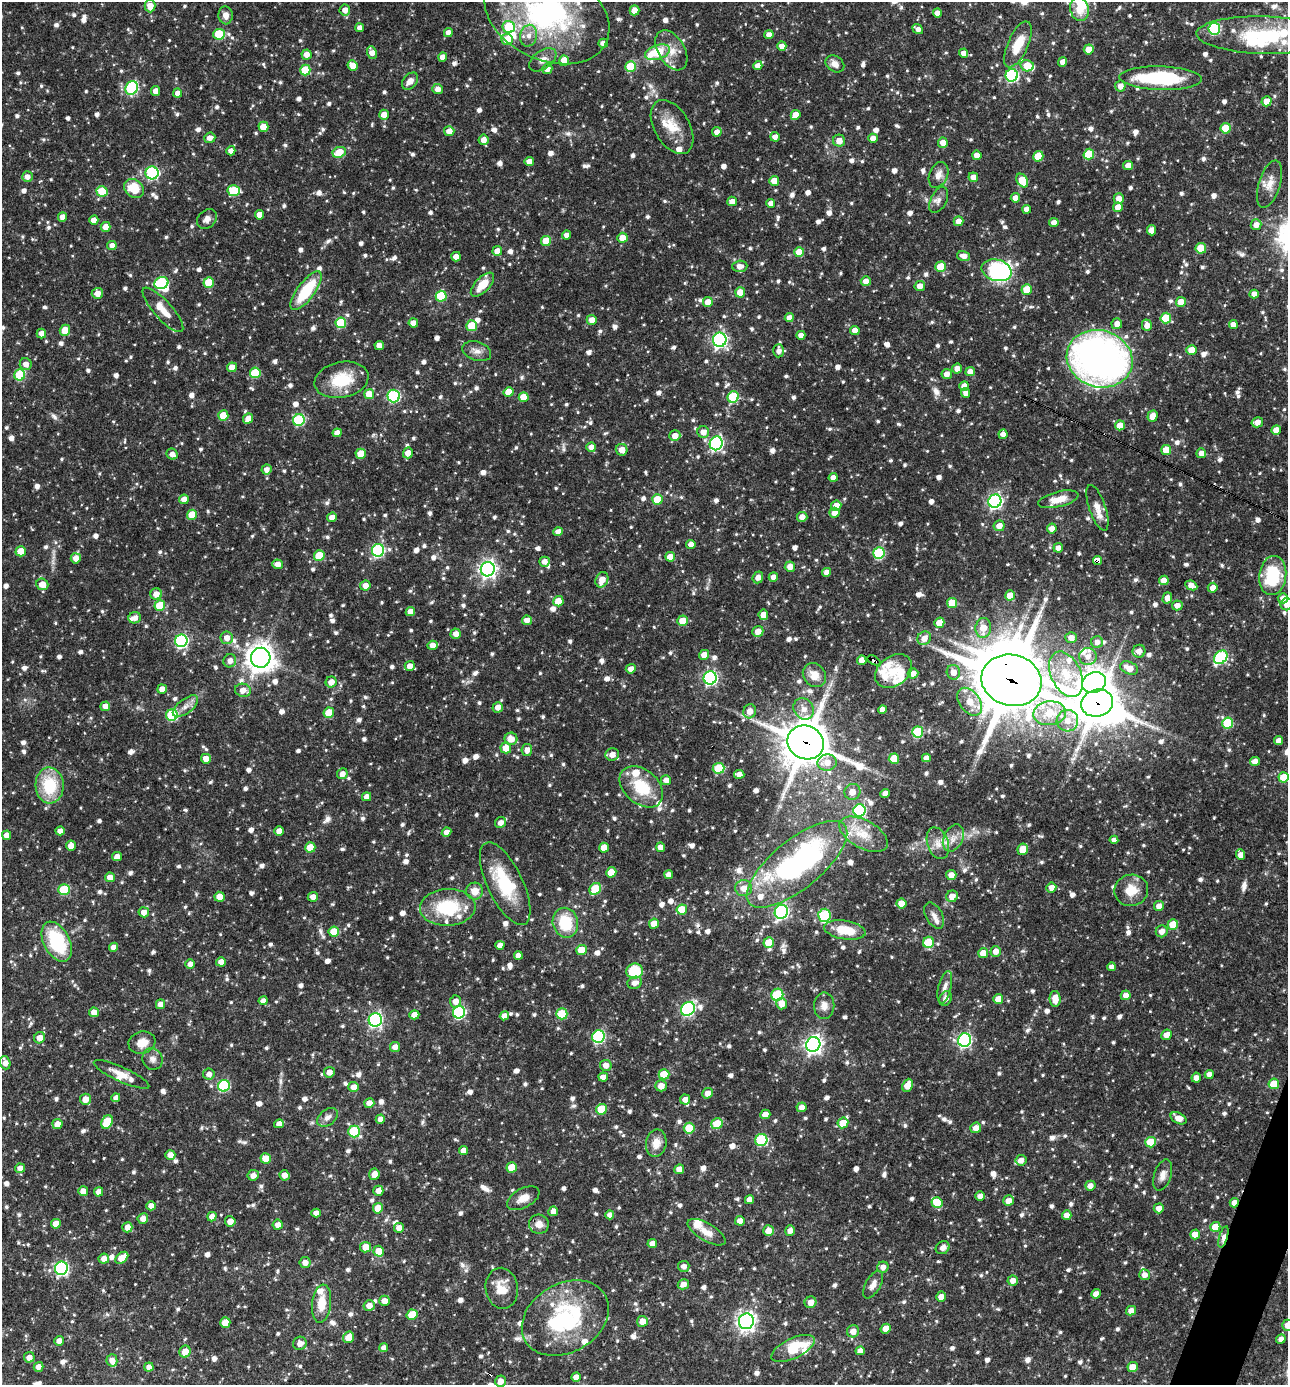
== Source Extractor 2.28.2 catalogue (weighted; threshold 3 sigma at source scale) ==
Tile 6 of 4 x 4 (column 2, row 2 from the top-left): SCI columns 1556-2841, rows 2768-4150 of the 5550 x 5536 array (HDU 1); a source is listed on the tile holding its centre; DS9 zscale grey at full resolution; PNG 1290 x 1387 px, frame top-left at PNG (2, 2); each listed source drawn as its Kron ellipse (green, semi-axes under 4 px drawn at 4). Shown black and unused: <1% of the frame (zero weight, under 3 of 4 exposures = <1% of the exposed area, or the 3 px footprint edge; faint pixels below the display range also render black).
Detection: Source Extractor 2.28.2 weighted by HDU 2 'WHT'; one run over the whole footprint, this tile lists its part. Background 0.0649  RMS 0.0036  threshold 0.016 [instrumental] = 3 sigma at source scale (4.5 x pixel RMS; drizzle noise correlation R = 1.50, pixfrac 1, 0.05/0.05 arcsec/px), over >= 5 px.
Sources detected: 1379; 7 inside a brighter object's white glare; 3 cosmic-ray / hot-pixel residue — neither listed nor drawn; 43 inside a brighter listed object's ellipse — not listed separately; of the other 1326, all 500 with FLUX_AUTO >= 2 (the completeness limit of this list) listed and drawn (826 fainter detections not listed), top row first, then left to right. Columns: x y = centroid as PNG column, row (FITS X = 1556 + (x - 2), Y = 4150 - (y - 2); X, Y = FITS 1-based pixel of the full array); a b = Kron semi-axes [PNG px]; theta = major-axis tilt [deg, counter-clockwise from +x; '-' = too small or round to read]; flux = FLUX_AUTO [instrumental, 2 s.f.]
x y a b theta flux
150 6 6 5 - 4.1
1079 9 12 9 -77 5.5
345 10 5 5 - 2.6
634 10 5 5 - 4.9
937 13 4 4 - 2.4
547 14 66 45 -26 82
226 15 9 7 -84 2.5
509 27 6 6 - 15
360 28 4 4 - 2.5
918 29 6 4 -38 2.1
1214 29 6 6 - 36
448 33 4 4 - 2.3
219 34 6 5 - 17
769 35 4 4 - 2.2
1263 35 67 18 -2 31
529 36 11 8 77 2.8
507 39 6 5 - 7.2
603 43 4 4 - 2.4
1018 44 25 10 65 9.2
782 46 4 4 - 2.5
1089 49 5 5 - 4.9
671 50 22 13 -59 5.8
372 52 6 5 - 2.4
657 52 13 7 18 14
964 53 4 4 - 2.3
306 55 5 5 - 2.8
443 57 4 4 - 2.8
543 60 15 9 36 2.9
564 61 5 5 - 5.3
1063 62 4 4 - 2.9
835 64 10 7 -34 2.4
353 65 5 5 - 4.1
758 66 5 4 - 3
1027 66 7 5 -14 7.9
631 67 5 5 - 16
547 69 5 5 - 2.8
305 70 5 5 - 12
1012 75 6 6 - 50
1161 78 41 12 -2 35
410 81 9 6 49 2.5
1120 86 5 5 - 2.5
132 88 7 6 - 42
438 89 5 5 - 2.4
156 91 5 4 - 3.2
178 93 4 4 - 2.8
1266 101 5 5 - 4.1
384 115 5 5 - 3.7
796 115 5 4 - 4.1
263 127 5 5 - 5.6
672 127 29 17 -59 8.9
1226 128 5 5 - 9.7
449 131 5 5 - 3
717 132 5 4 - 2.5
775 137 5 4 - 2.4
210 138 5 5 - 2
873 138 4 4 - 2.4
483 140 5 5 - 2.8
839 141 6 6 - 3
943 143 5 5 - 3.6
231 151 4 4 - 2.3
339 152 7 5 25 8.8
1089 154 5 5 - 12
977 155 4 4 - 3.1
1038 156 5 5 - 8.8
529 162 5 4 - 2.8
1128 165 5 4 - 3
152 173 6 6 - 43
938 175 13 9 67 2.8
27 177 5 5 - 2.1
973 177 5 4 - 2.7
1022 180 7 5 -58 8.4
774 181 5 5 - 4.4
1269 184 24 10 73 4.6
134 188 11 9 -42 8.5
102 191 5 5 - 12
234 191 6 5 - 16
1015 198 5 4 - 2.6
1119 199 5 5 - 2.9
939 200 14 8 63 2.1
732 201 5 5 - 2.4
771 203 4 4 - 2.5
1118 207 5 5 - 3.9
1027 209 4 4 - 2.2
260 215 4 4 - 3.8
62 217 4 4 - 2.8
207 219 11 8 45 2
94 220 4 4 - 2.9
959 221 5 4 - 3.1
1054 223 5 4 - 2.7
1256 225 5 5 - 2.6
105 227 5 5 - 3.3
1151 230 5 4 - 2.9
567 235 4 4 - 2.5
622 238 5 5 - 3.3
546 241 5 5 - 7.4
112 245 5 4 - 2.3
1201 248 5 5 - 11
497 251 5 4 - 3.5
799 252 5 5 - 5.9
964 256 7 4 -14 2.6
456 257 5 4 - 3.6
740 266 7 5 2 2.3
940 267 5 5 - 9.4
997 270 15 10 -15 59
866 281 5 5 - 2.4
209 282 5 5 - 9.9
161 283 7 6 - 34
482 285 15 7 46 6.4
920 286 5 5 - 2.6
1027 289 5 5 - 8.2
306 291 23 8 53 17
740 292 5 5 - 4.3
97 293 5 5 - 2.8
1254 294 4 4 - 2.5
441 296 5 5 - 19
708 302 5 5 - 3.5
1181 302 5 5 - 4.1
163 310 29 9 -48 5.5
789 317 5 4 - 2.4
1166 318 5 5 - 12
592 320 5 5 - 2.9
341 323 5 5 - 18
413 323 4 4 - 3.2
1117 324 5 5 - 2.5
1147 325 6 5 - 2.9
1233 325 4 4 - 2.4
472 326 5 5 - 11
65 330 5 5 - 5.5
855 331 4 4 - 3.5
41 333 5 5 - 2.6
801 335 4 4 - 2.2
720 340 7 7 - 84
379 345 4 4 - 2.5
1192 350 5 5 - 5.5
477 351 15 9 -18 2.5
779 351 6 5 - 2
1100 359 33 28 -17 170
26 364 6 6 - 2.6
232 367 5 4 - 4.1
957 368 5 5 - 2.3
970 372 5 4 - 2.9
255 373 5 5 - 16
947 374 5 5 - 2.6
20 375 5 5 - 19
342 380 27 17 12 14
964 386 5 4 - 3.1
509 392 5 5 - 7.2
966 393 5 4 - 2.4
369 394 5 5 - 6.2
394 396 6 6 - 37
524 397 5 5 - 5.6
733 397 6 5 - 21
223 415 5 5 - 8
1153 416 5 5 - 3.7
248 419 5 4 - 3.7
299 420 6 5 - 34
1257 422 6 5 - 2.8
1120 425 5 5 - 4.3
1276 430 5 4 - 3.6
703 432 6 6 - 3.2
337 433 4 4 - 2.7
1003 434 5 4 - 2.5
675 436 5 5 - 3
716 443 7 6 - 60
591 447 5 4 - 2.1
622 450 6 5 - 3.1
1166 450 5 5 - 7.2
408 453 5 5 - 3.1
1201 453 5 5 - 2.4
172 454 6 5 - 2.1
361 454 5 5 - 6.6
266 469 5 5 - 2.1
833 477 4 4 - 2.5
184 499 5 4 - 2.9
657 499 5 5 - 9.2
1058 499 20 7 14 5.2
995 501 7 6 - 81
836 506 5 5 - 4
1097 508 24 8 -71 3.9
834 513 5 5 - 2.7
192 515 5 5 - 9.2
332 517 5 4 - 2.9
802 517 5 5 - 2.5
999 526 5 5 - 2.8
1052 529 5 5 - 2.8
558 532 5 4 - 2.9
691 544 4 4 - 2.4
1058 548 5 4 - 2.3
378 550 6 6 - 49
21 551 5 5 - 7.3
879 553 6 5 - 29
319 555 5 5 - 11
670 557 5 5 - 4.6
76 558 5 5 - 2.7
1097 560 5 4 - 2.6
544 562 5 5 - 2.1
277 564 5 5 - 2.8
790 567 5 5 - 2.9
488 569 7 7 - 150
826 572 4 4 - 2.3
1273 576 20 13 83 22
758 577 6 5 - 2.3
773 577 5 4 - 2.5
602 580 8 6 66 3.7
1164 580 5 4 - 3.5
42 584 6 5 - 4
365 585 5 5 - 2.8
1191 585 6 4 -25 2.9
1213 588 5 4 - 2.4
156 594 6 5 - 3.3
1010 595 5 5 - 6.3
1167 598 5 5 - 2.8
1283 598 5 5 - 2.5
558 601 5 5 - 6.4
952 603 5 5 - 5.7
1287 604 6 6 - 2.8
160 605 5 5 - 11
1177 605 5 5 - 2.2
410 612 5 4 - 3.3
763 615 5 5 - 3.1
135 618 6 5 - 2.4
527 620 5 5 - 2.3
682 621 5 5 - 5.8
939 623 5 5 - 4.5
983 628 10 8 84 5
758 631 6 5 - 3.1
456 634 5 5 - 2.7
227 638 6 6 - 2.6
924 638 7 6 - 3.1
1071 638 6 5 - 2.8
181 641 6 6 - 62
1097 642 6 6 - 2.1
433 645 5 4 - 2.8
1139 651 6 6 - 2.9
704 655 5 5 - 3.2
1088 656 9 8 - 2.9
1221 657 7 6 - 42
261 658 10 10 - 390
862 660 5 4 - 3.4
874 660 7 3 -29 4.2
230 661 7 6 - 2.3
410 666 5 5 - 2.5
1129 668 9 6 -25 4.6
631 669 5 4 - 2.4
894 671 20 14 36 6.5
953 672 7 6 - 3.1
913 673 5 5 - 2.9
1066 674 24 15 -64 11
814 675 13 11 -50 4.6
710 678 6 6 - 69
1011 680 30 25 -14 2000
331 682 5 5 - 3
1094 683 12 10 23 290
162 689 4 4 - 2.6
243 690 8 6 -12 3.3
970 702 15 10 -52 6.1
1097 703 16 13 16 1000
105 706 5 4 - 2.9
185 706 15 7 37 2.7
498 707 5 5 - 2.6
804 709 11 9 -54 3.4
882 709 4 4 - 2.3
750 711 7 6 - 3.3
329 713 5 5 - 7
1050 713 16 12 5 9
172 715 6 5 - 25
1067 721 11 11 - 4
1228 723 5 5 - 18
918 732 5 5 - 23
511 739 6 6 - 3.6
1279 741 4 4 - 2.4
806 742 18 16 -24 1400
506 748 5 5 - 4.8
527 750 6 5 - 2.6
612 754 7 6 - 2.9
926 758 4 4 - 2.3
206 759 5 5 - 3.3
894 759 5 5 - 7.7
1255 761 5 4 - 2.5
827 762 9 8 - 4.1
719 768 6 5 - 18
342 774 5 5 - 2.4
739 774 5 4 - 2.4
1284 777 5 5 - 8.8
666 780 5 5 - 2.7
50 785 18 14 -87 17
641 787 24 17 -41 14
852 792 8 8 - 2.9
885 793 5 4 - 2.5
367 797 4 4 - 2.4
859 811 6 6 - 44
500 822 6 5 - 2.5
60 831 4 4 - 2.4
279 831 5 4 - 3.6
447 832 5 4 - 2.4
864 834 27 14 -29 8.3
7 835 4 4 - 3.1
953 838 14 9 64 3.6
1114 840 4 4 - 2
938 843 16 10 -70 4
71 846 5 5 - 3
310 847 5 5 - 7.4
660 847 4 4 - 3
604 848 5 5 - 4.3
1023 849 6 5 - 6.1
1240 855 5 4 - 2.8
117 857 5 4 - 2.6
797 864 62 24 39 90
611 872 5 5 - 7.1
668 875 4 4 - 2.2
951 875 5 5 - 2.9
110 877 5 5 - 2.8
505 884 45 17 -64 21
1051 887 5 4 - 3
744 888 8 8 - 3.7
595 889 6 5 - 16
64 890 6 5 - 16
1131 890 17 15 10 7
475 891 8 8 - 4.3
952 896 6 5 - 3.3
219 897 5 5 - 5.2
313 897 5 5 - 2.3
901 904 5 5 - 5.4
1159 906 5 5 - 2.5
448 907 28 18 3 20
682 909 5 5 - 9.2
144 912 5 5 - 2.7
781 912 7 6 - 72
824 915 7 6 - 24
934 915 14 8 -60 2.1
565 923 15 12 -77 14
654 924 5 5 - 5.6
1173 924 5 5 - 8.9
845 930 21 9 -9 9.3
1162 931 6 5 - 2.7
334 932 5 5 - 7
57 942 21 13 -62 23
769 942 5 5 - 7.7
928 942 5 5 - 15
500 945 4 4 - 2.8
114 947 4 4 - 2.5
581 950 5 5 - 7.2
996 951 5 5 - 2.7
983 953 5 5 - 4.1
518 955 4 4 - 2.9
221 962 5 4 - 2.6
190 964 5 4 - 2.2
1111 967 4 4 - 2
635 971 8 7 - 12
635 983 7 6 - 2.4
945 987 16 6 76 2.1
777 995 6 5 - 27
1126 995 5 5 - 2.4
945 999 8 6 66 2.2
998 999 5 4 - 3.7
1055 999 8 5 -88 4.1
263 1001 4 4 - 2.3
455 1001 6 5 - 2.9
161 1004 5 4 - 2.9
782 1004 6 5 - 3.5
824 1006 13 10 89 2.7
688 1009 7 6 - 62
94 1012 5 4 - 3.4
459 1012 6 6 - 47
562 1014 5 5 - 15
414 1015 5 4 - 3
504 1016 4 4 - 2.4
375 1020 7 6 - 74
1166 1035 5 5 - 2.8
598 1037 6 6 - 46
40 1038 6 5 - 3
965 1040 7 6 - 67
142 1043 13 11 17 4.3
813 1044 7 7 - 150
395 1047 5 5 - 2.5
152 1059 11 10 - 2
5 1063 7 5 -71 2.9
606 1065 6 5 - 2.7
329 1072 5 5 - 2.5
121 1074 30 7 -24 4.7
209 1074 6 5 - 2.1
664 1074 5 5 - 9.1
1209 1074 4 4 - 2.5
603 1077 5 4 - 2.6
1196 1078 5 4 - 2.2
1274 1084 5 5 - 10
907 1085 7 5 65 4.1
224 1086 6 5 - 31
661 1086 6 5 - 3.3
354 1087 5 5 - 3
707 1093 5 5 - 2.5
116 1098 4 4 - 2.2
85 1099 5 5 - 3.3
685 1099 5 5 - 2.4
369 1103 5 4 - 2.5
802 1107 5 5 - 2.9
601 1109 5 5 - 12
765 1114 5 5 - 4
328 1117 11 7 38 2.1
1178 1118 8 5 -28 3.4
380 1119 4 4 - 2.5
107 1122 7 5 57 14
843 1123 5 5 - 6.6
57 1124 5 5 - 3.1
279 1124 5 4 - 2.4
717 1124 6 5 - 8.9
689 1128 5 5 - 11
976 1128 5 5 - 2.8
354 1131 6 6 - 24
761 1140 6 6 - 29
1150 1142 5 5 - 9.4
656 1143 14 10 81 4.1
463 1150 4 4 - 2.7
170 1155 5 5 - 2.8
266 1158 5 5 - 6.3
1021 1160 5 5 - 2.4
512 1167 5 5 - 7.9
20 1168 5 4 - 2.4
679 1169 5 4 - 2.7
374 1174 5 5 - 2.9
253 1175 5 5 - 2.4
284 1175 5 4 - 3
1163 1175 16 8 72 2.7
1090 1186 5 5 - 2.5
83 1191 5 5 - 3
378 1191 5 5 - 2.3
99 1192 5 4 - 2.6
980 1196 5 4 - 2.5
523 1198 17 9 28 3.8
749 1200 4 4 - 2.8
1008 1201 5 5 - 3.1
937 1202 5 5 - 7.3
1234 1203 5 4 - 2.4
151 1206 5 4 - 2.5
378 1208 5 5 - 6.6
1159 1208 5 5 - 2.6
553 1211 5 5 - 2.3
316 1213 5 4 - 2.3
610 1215 4 4 - 2
1067 1215 5 5 - 2.7
212 1217 5 4 - 2.6
143 1218 5 5 - 2.7
230 1221 5 5 - 3.1
740 1221 5 5 - 2.4
56 1224 5 4 - 3.6
539 1224 10 9 - 2.9
278 1225 5 5 - 2.5
127 1227 5 5 - 3
1215 1227 5 5 - 6.8
399 1228 5 5 - 2.4
768 1231 5 5 - 3.4
790 1231 5 4 - 2
707 1232 21 9 -30 3.8
1195 1234 5 5 - 4.1
1223 1237 11 4 73 3.7
652 1243 4 4 - 2.3
366 1247 5 5 - 4.1
943 1248 7 6 - 2.2
379 1251 5 5 - 6.8
122 1258 7 5 40 5.6
104 1259 5 5 - 2.7
305 1262 5 5 - 2.5
684 1266 5 5 - 2
883 1267 6 5 - 2
61 1268 6 6 - 66
1144 1275 5 5 - 2.5
1013 1280 5 5 - 2.5
683 1284 6 5 - 2.3
873 1285 15 7 59 2.4
502 1288 20 16 -82 6.6
1096 1294 5 4 - 2.6
941 1297 5 4 - 2.5
384 1301 5 5 - 3.1
811 1302 6 5 - 2.6
321 1304 19 9 84 6.6
369 1305 5 5 - 2.8
1131 1311 5 4 - 2.6
412 1315 5 5 - 9.1
565 1318 46 34 30 45
642 1321 5 5 - 3.7
746 1321 8 7 - 150
225 1323 5 5 - 5
1287 1325 5 5 - 2.5
886 1329 5 5 - 3.8
853 1331 6 6 - 2.8
349 1337 6 5 - 4.8
1281 1339 5 4 - 2
59 1341 5 4 - 2.5
300 1343 7 6 - 2.4
384 1348 4 4 - 2.2
793 1348 24 10 26 13
860 1351 4 4 - 2.3
185 1352 6 5 - 4.1
29 1357 5 5 - 2.6
112 1360 6 5 - 2.7
38 1367 5 5 - 2.4
149 1367 4 4 - 2.4
1133 1367 5 5 - 4.7
576 1377 5 4 - 2.6
500 1381 5 5 - 3.2
Overlapping masked pixels (flux is a lower limit): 11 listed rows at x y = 1097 560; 433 645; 862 660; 874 660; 1011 680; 1097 703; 806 742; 505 884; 57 942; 1234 1203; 1223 1237
Isophote crosses this tile's border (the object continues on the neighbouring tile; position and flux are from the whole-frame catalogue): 5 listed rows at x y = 547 14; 1263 35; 1287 604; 7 835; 1287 1325